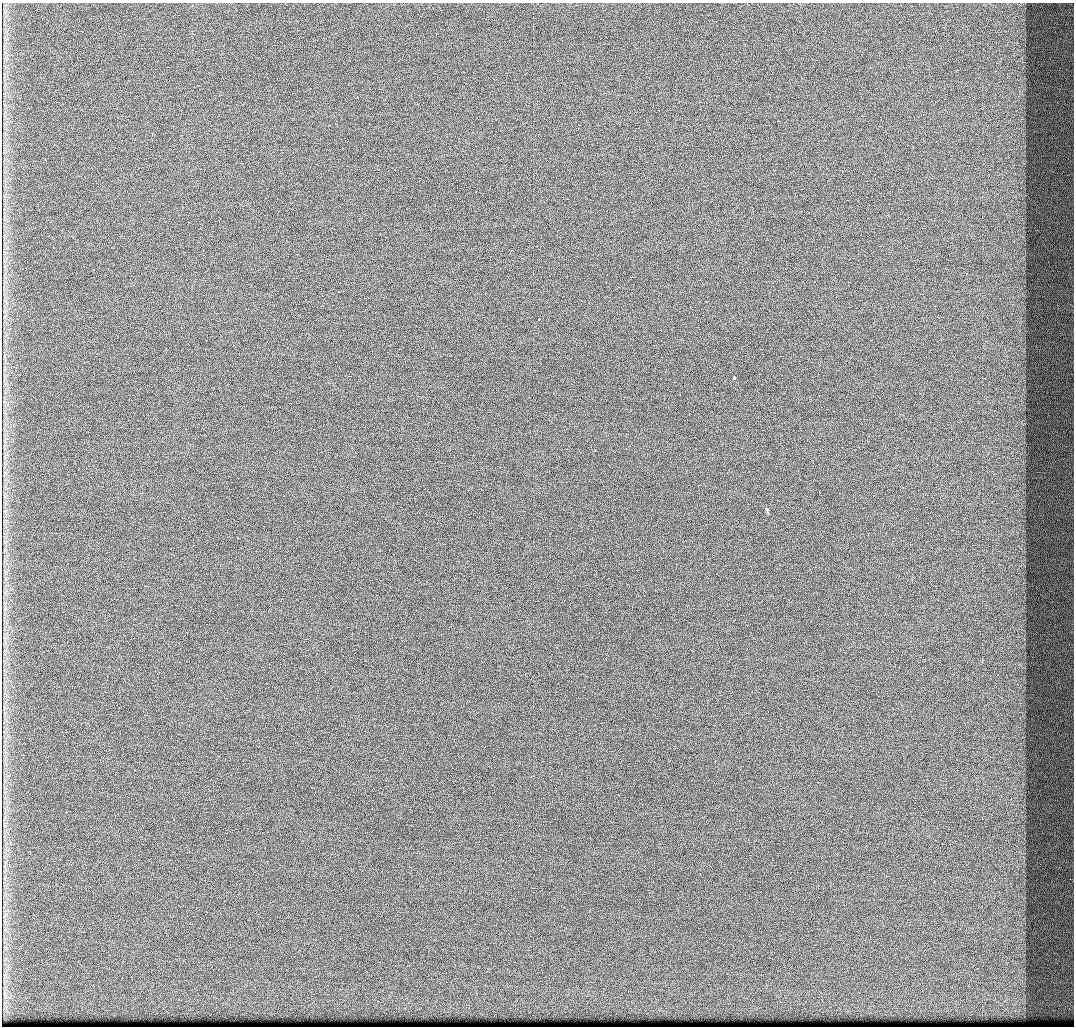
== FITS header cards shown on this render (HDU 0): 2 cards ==
NAXIS1  =                 1072 / Axis length
NAXIS2  =                 1024 / Axis length

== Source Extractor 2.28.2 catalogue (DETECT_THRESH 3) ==
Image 1072 x 1024 px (HDU 0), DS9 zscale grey, 1 PNG px = 1 image px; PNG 1076 x 1028 px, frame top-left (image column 1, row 1024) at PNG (2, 3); no overlay
Background 429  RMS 4.9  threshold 14.8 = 3 sigma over >= 5 px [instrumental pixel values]
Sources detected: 5; all 5 listed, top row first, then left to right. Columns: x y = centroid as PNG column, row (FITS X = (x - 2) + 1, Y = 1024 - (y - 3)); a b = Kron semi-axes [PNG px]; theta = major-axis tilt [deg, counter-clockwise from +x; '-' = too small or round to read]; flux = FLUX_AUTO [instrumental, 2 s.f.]
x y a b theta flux
538 319 3 2 - 1100
734 378 3 3 - 8500
767 512 5 3 - 23000
238 538 3 3 - 800
66 812 3 2 - 680